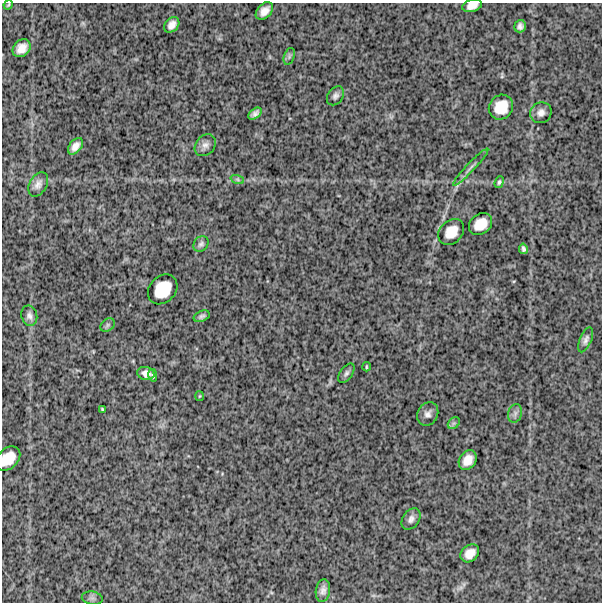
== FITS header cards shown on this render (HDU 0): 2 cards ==
NAXIS1  =                  600
NAXIS2  =                  600

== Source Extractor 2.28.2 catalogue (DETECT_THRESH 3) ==
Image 600 x 600 px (HDU 0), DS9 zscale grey, 1 PNG px = 1 image px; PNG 604 x 604 px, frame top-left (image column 1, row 600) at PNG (2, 3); each listed source drawn as its Kron ellipse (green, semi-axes under 4 px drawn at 4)
Background 1480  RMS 280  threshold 843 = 3 sigma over >= 5 px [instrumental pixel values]
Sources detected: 41; all 41 listed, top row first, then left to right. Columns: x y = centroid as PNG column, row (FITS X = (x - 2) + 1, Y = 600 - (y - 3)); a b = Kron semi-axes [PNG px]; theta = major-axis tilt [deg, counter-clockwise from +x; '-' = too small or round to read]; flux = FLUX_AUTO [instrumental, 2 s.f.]
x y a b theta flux
8 5 5 4 - 19000
472 6 10 6 15 140000
264 11 10 7 46 130000
172 25 9 6 48 110000
520 26 6 5 - 71000
22 48 10 8 44 170000
289 56 9 5 71 42000
335 96 10 7 55 68000
501 107 13 11 49 350000
541 113 11 10 - 120000
255 114 7 4 39 71000
205 145 12 9 50 100000
75 146 9 6 53 120000
471 167 25 2 47 72000
237 179 7 4 -19 36000
499 182 6 4 70 33000
38 184 13 8 60 110000
480 224 12 10 38 260000
451 232 14 11 45 250000
201 244 8 7 - 54000
523 249 5 3 - 41000
163 289 16 13 47 460000
29 316 10 8 -77 80000
202 316 8 5 23 53000
107 325 8 6 37 39000
586 340 13 6 67 75000
366 367 5 2 - 20000
146 373 8 6 -12 110000
346 373 11 6 55 54000
153 375 6 4 -81 37000
199 396 5 3 - 16000
102 409 4 3 - 23000
515 413 9 6 75 68000
428 414 12 10 59 100000
454 423 7 5 43 39000
8 458 14 10 45 300000
468 460 10 8 55 200000
411 519 12 8 56 89000
470 553 10 8 40 170000
323 590 11 7 80 98000
92 598 10 6 -9 64000
At the frame edge (FLAGS 8, measured only in part): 2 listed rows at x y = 472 6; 8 458